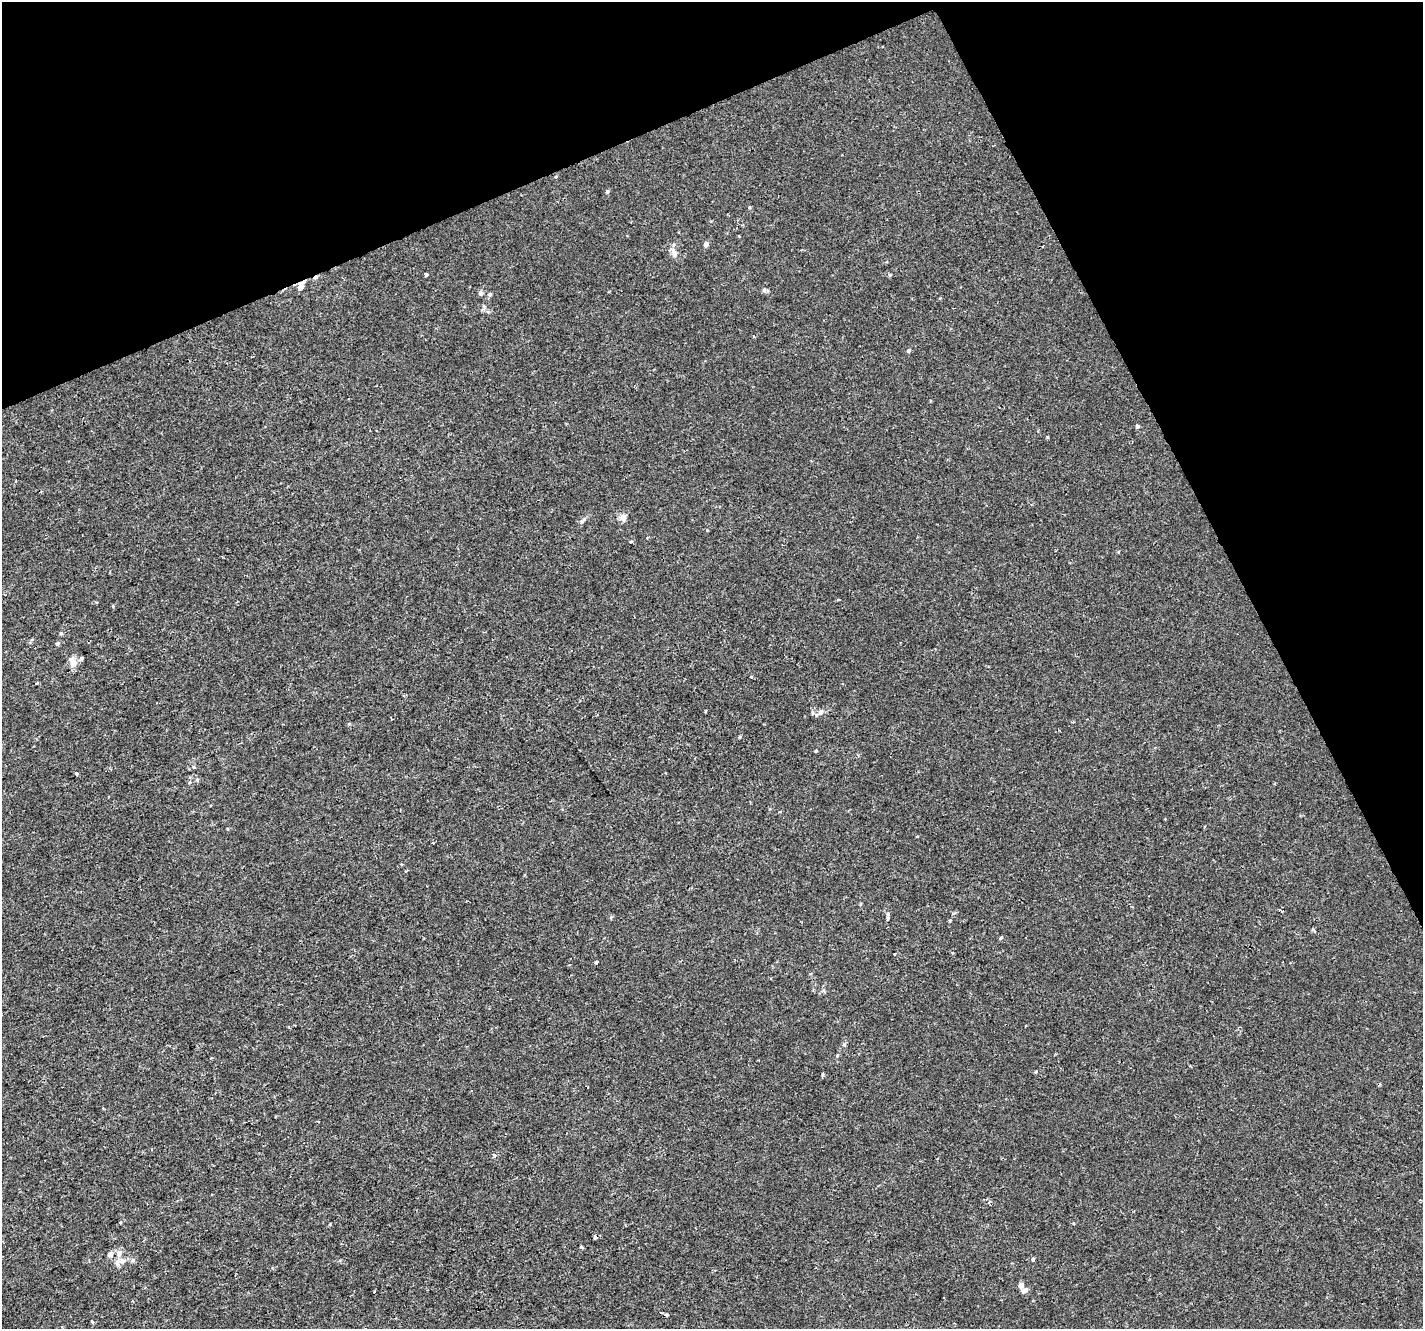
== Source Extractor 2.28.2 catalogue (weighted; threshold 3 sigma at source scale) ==
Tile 3 of 4 x 4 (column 3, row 1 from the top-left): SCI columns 2841-4261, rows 4074-5400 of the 5683 x 5550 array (HDU 1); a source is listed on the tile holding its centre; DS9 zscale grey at full resolution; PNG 1425 x 1331 px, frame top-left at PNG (2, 2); no overlay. Shown black and unused: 22% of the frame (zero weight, under 2 of 3 exposures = <1% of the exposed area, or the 3 px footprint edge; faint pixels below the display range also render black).
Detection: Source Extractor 2.28.2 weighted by HDU 2 'WHT'; one run over the whole footprint, this tile lists its part. Background -2.55e-04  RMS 0.0022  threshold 0.00974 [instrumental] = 3 sigma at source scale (4.5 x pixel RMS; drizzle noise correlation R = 1.50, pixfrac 1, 0.0396/0.0396 arcsec/px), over >= 5 px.
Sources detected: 55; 3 cosmic-ray / hot-pixel residue — not listed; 3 inside a brighter listed object's ellipse — not listed separately; the other 49 listed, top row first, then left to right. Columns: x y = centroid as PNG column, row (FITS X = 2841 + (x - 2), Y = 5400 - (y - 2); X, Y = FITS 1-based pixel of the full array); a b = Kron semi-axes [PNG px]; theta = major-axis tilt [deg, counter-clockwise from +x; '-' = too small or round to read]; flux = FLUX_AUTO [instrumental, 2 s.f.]
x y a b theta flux
607 191 5 4 - 0.32
749 207 5 3 - 0.21
706 244 5 4 - 0.93
674 253 13 6 -69 1.3
426 274 4 3 - 1.6
890 275 5 4 - 0.25
301 286 12 6 68 1.4
765 290 9 5 -11 0.55
481 293 6 5 - 0.69
490 294 5 5 - 0.42
908 351 5 5 - 0.36
1137 426 4 4 - 0.47
1047 437 3 3 - 0.29
623 518 10 8 88 1.1
582 521 10 4 40 0.49
631 542 4 3 - 0.29
838 600 3 2 - 0.27
61 633 5 5 - 0.26
58 643 5 5 - 0.39
81 658 6 4 53 0.38
74 664 7 7 - 1.9
751 676 4 3 - 0.21
821 712 7 6 - 0.88
813 713 5 5 - 0.33
816 751 4 3 - 0.2
194 767 5 4 - 0.25
76 774 3 3 - 0.97
197 780 5 4 - 0.28
1280 910 6 3 -21 0.71
611 917 5 4 - 0.26
888 919 5 3 - 0.5
950 920 5 3 - 0.19
1313 929 4 4 - 0.4
1001 938 5 4 - 0.27
596 962 4 3 - 0.89
844 1044 5 5 - 0.36
1036 1072 4 3 - 0.28
494 1155 5 5 - 0.42
581 1247 4 3 - 0.34
119 1253 9 7 69 1.2
110 1254 7 6 - 0.94
1033 1259 5 4 - 0.28
133 1260 6 5 - 0.41
122 1261 8 7 - 1.1
1021 1285 6 5 - 0.95
1024 1290 9 6 24 0.74
374 1292 3 3 - 0.39
666 1315 3 3 - 1.1
92 1321 4 3 - 0.27
Overlapping masked pixels (flux is a lower limit): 1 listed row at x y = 301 286
Unlisted compact peaks at least as high as the median listed source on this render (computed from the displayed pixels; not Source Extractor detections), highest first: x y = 823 1075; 740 737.